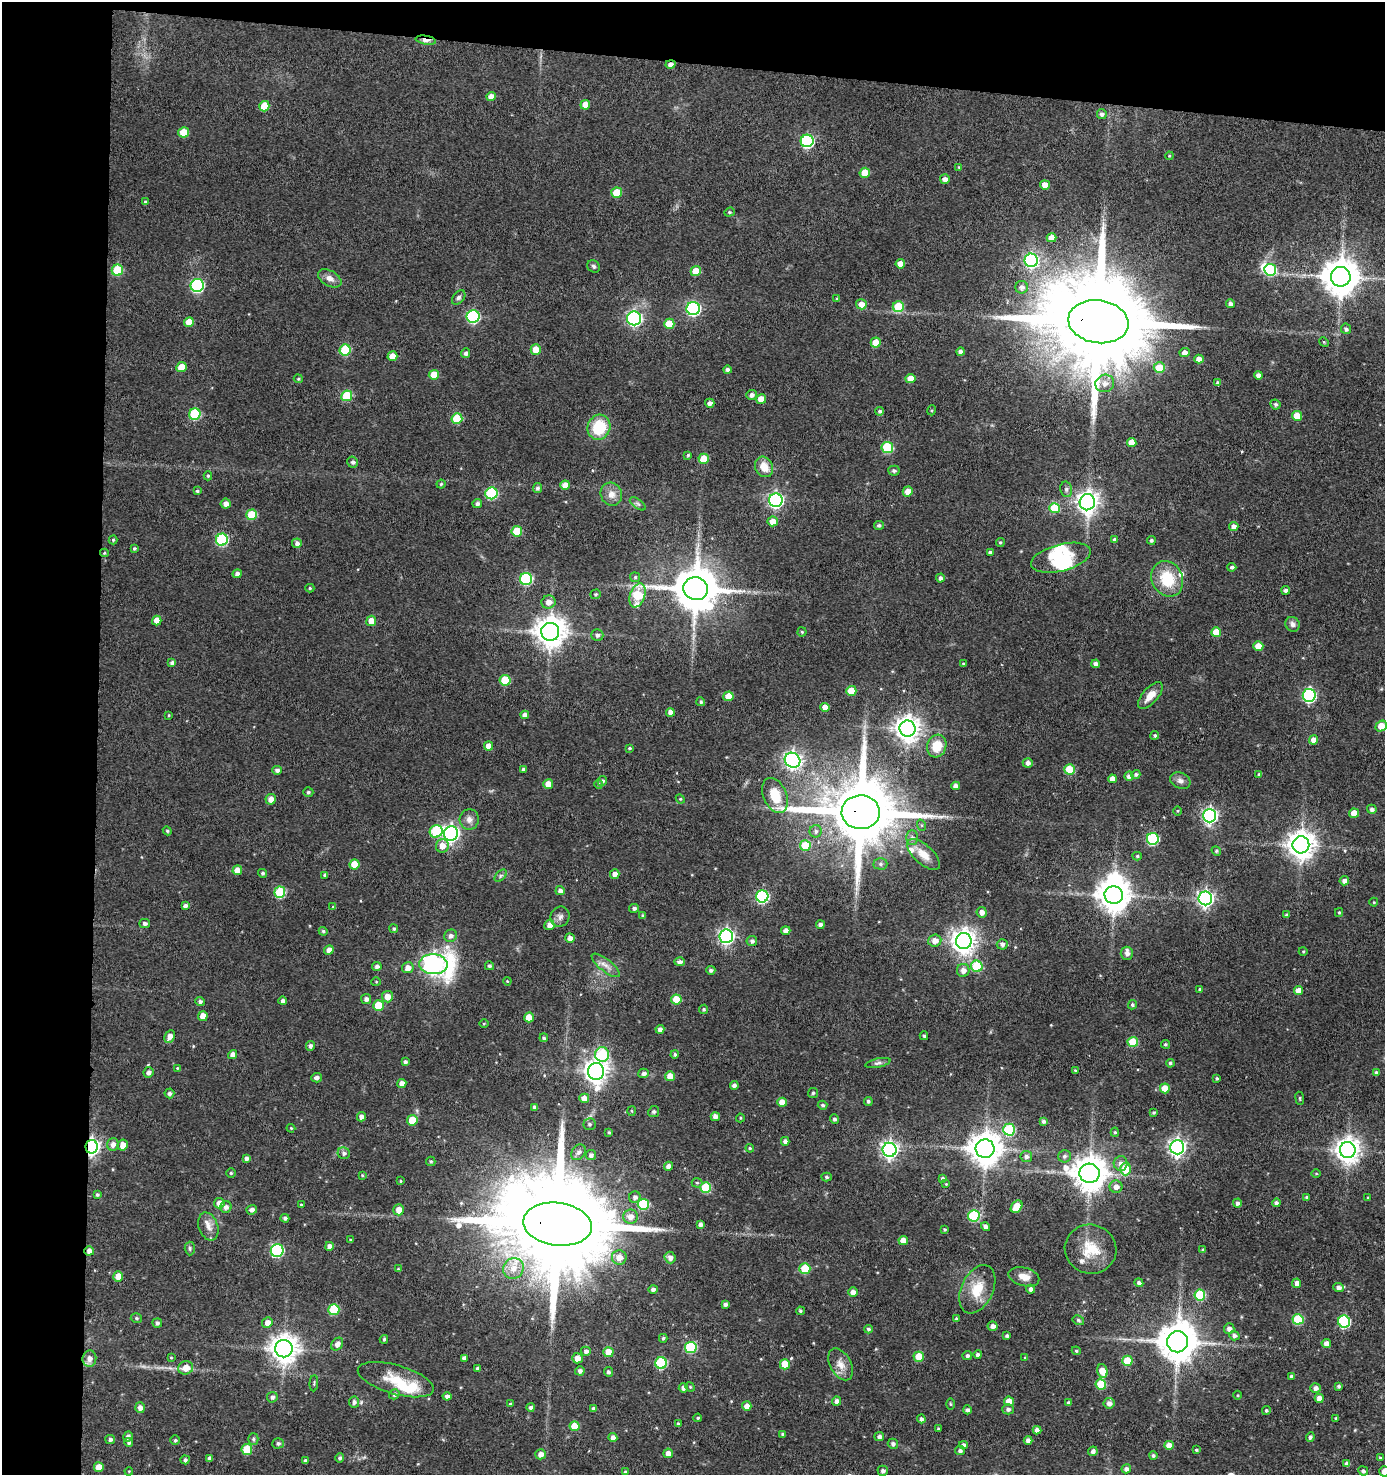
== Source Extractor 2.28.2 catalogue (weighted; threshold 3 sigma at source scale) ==
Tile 1 of 3 x 3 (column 1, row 1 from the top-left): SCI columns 105-1487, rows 2951-4423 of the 4449 x 4424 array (HDU 1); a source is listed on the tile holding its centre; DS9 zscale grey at full resolution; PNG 1387 x 1477 px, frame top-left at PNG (2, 2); each listed source drawn as its Kron ellipse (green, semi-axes under 4 px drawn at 4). Shown black and unused: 11% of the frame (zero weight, under 3 of 5 exposures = <1% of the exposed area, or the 3 px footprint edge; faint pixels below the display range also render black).
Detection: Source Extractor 2.28.2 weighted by HDU 2 'WHT'; one run over the whole footprint, this tile lists its part. Background 0.0972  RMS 0.007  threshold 0.0317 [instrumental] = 3 sigma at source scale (4.5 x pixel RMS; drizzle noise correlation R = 1.50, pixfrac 1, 0.05/0.05 arcsec/px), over >= 5 px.
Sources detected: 485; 5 inside a brighter object's white glare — neither listed nor drawn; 5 inside a brighter listed object's ellipse — not listed separately; the other 475 listed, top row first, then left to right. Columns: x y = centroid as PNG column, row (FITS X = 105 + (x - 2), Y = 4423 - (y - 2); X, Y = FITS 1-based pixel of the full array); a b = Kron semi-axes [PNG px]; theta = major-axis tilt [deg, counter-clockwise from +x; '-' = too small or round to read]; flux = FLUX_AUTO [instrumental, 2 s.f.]
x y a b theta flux
426 40 10 4 -9 7.7
670 64 5 4 - 3.3
491 96 5 4 - 5.6
585 105 5 5 - 7.7
264 106 5 5 - 13
1102 114 5 4 - 2.1
183 132 5 5 - 12
807 141 6 6 - 93
1169 156 4 3 - 0.61
959 167 4 4 - 0.6
865 173 5 5 - 14
945 179 5 5 - 3.9
1045 185 5 4 - 5.7
617 193 5 5 - 18
145 202 4 3 - 1.2
729 212 5 4 - 1
1052 238 5 4 - 6.5
1031 260 7 6 - 140
900 264 5 4 - 7.2
593 266 7 5 -46 1.5
117 270 6 5 - 31
1270 270 6 6 - 47
696 271 5 5 - 12
1341 277 10 10 - 1800
330 278 13 7 -30 4.4
197 285 6 6 - 93
1022 287 6 6 - 2.8
459 297 8 5 51 1.8
837 299 4 4 - 0.91
861 304 5 5 - 5.8
1230 304 4 4 - 2.4
898 307 5 5 - 26
693 309 6 6 - 120
473 317 6 6 - 87
634 318 7 7 - 160
189 322 5 4 - 8.2
1098 322 30 21 -9 22000
669 324 5 5 - 15
1346 329 5 5 - 2
876 342 5 5 - 12
1324 342 5 4 - 0.79
345 350 6 5 - 36
536 350 5 5 - 11
960 352 4 4 - 2.3
466 353 5 4 - 2.3
1185 353 5 4 - 4.6
392 356 5 4 - 7.8
1199 359 5 4 - 5.1
181 367 5 5 - 12
1159 368 5 5 - 19
727 370 4 4 - 2.3
434 375 5 5 - 12
1258 375 4 4 - 3
910 378 5 4 - 6.9
298 379 5 4 - 0.89
1105 383 9 8 - 5.1
1218 383 4 4 - 2.4
752 395 5 5 - 2.5
347 396 5 5 - 27
761 399 5 5 - 9.6
710 403 4 4 - 3
1275 404 5 4 - 1.3
932 410 5 3 - 0.77
880 411 4 4 - 1.5
195 414 6 5 - 42
1297 416 5 5 - 12
457 419 5 5 - 26
599 427 13 11 67 28
1132 443 5 4 - 7.7
887 447 6 5 - 41
688 455 4 4 - 0.94
704 459 5 5 - 15
353 462 5 5 - 1.8
764 467 11 8 -63 9.2
894 471 6 5 - 1.6
208 476 4 4 - 1.1
441 484 4 4 - 0.85
565 485 5 4 - 6.5
537 488 5 4 - 1.6
1066 489 8 6 -77 1.6
197 491 4 4 - 0.98
908 491 5 4 - 6.3
491 493 6 6 - 60
611 494 11 10 - 6.2
776 500 7 7 - 170
1087 502 8 7 - 470
226 504 5 5 - 3.8
477 504 5 4 - 2.2
638 504 9 4 -35 1.7
1054 508 5 5 - 23
252 515 5 5 - 23
773 521 5 5 - 6.8
879 525 5 4 - 1.6
1234 527 4 4 - 4.7
517 531 5 5 - 22
113 540 4 4 - 0.96
222 540 6 6 - 61
1114 540 4 3 - 1.9
1151 540 4 4 - 1.6
1000 542 4 4 - 1
297 543 5 5 - 2.7
134 549 4 3 - 1.1
990 552 4 3 - 1.6
104 553 4 4 - 0.79
1061 558 31 13 15 22
1232 567 4 4 - 1.5
237 574 4 4 - 3
635 577 5 5 - 1.1
940 578 4 4 - 2.3
526 579 6 6 - 61
1167 579 18 15 -63 25
310 588 4 4 - 0.97
696 589 12 11 - 3200
1286 590 4 4 - 2
596 594 5 4 - 1
638 595 12 7 70 43
548 602 7 6 - 5.4
157 620 5 4 - 5.6
371 621 5 5 - 6.7
1293 624 7 7 - 3
550 632 9 9 - 1100
802 632 4 4 - 0.94
1216 632 5 4 - 12
597 635 6 5 - 2.1
1258 646 5 4 - 8.3
172 663 4 4 - 2
963 663 4 3 - 0.52
1096 664 4 4 - 3.3
505 680 5 5 - 22
851 691 5 5 - 13
1309 695 6 6 - 100
728 696 5 5 - 8.1
1150 696 16 7 49 7.3
701 702 4 4 - 1.4
825 707 4 4 - 6.5
670 712 4 4 - 4.6
169 715 4 3 - 0.7
525 715 4 4 - 3.2
1381 726 6 5 - 11
907 729 8 8 - 690
1155 735 4 4 - 1.2
1313 740 4 4 - 5
488 746 4 4 - 6.3
937 746 11 9 72 15
629 748 4 3 - 0.9
793 760 8 7 - 250
1028 763 5 4 - 2.9
524 769 4 3 - 2.1
1069 769 5 5 - 20
277 770 5 4 - 2
1136 774 4 4 - 1.6
1259 774 4 3 - 1.3
1129 776 5 4 - 2.7
1112 779 4 4 - 5
602 781 5 4 - 1.8
1180 781 10 7 -25 3.1
548 784 5 5 - 7.7
599 784 4 4 - 0.79
955 786 4 4 - 3.4
308 792 5 4 - 1.4
775 795 18 11 -67 16
271 799 5 5 - 4.9
680 799 5 4 - 0.82
1372 809 5 4 - 2.2
1177 811 5 3 - 0.67
861 812 19 17 -2 7700
1354 813 5 4 - 9.9
1210 816 7 6 - 190
469 819 10 9 - 4
921 825 6 3 -71 0.8
167 831 4 4 - 0.91
436 831 6 6 - 41
816 831 6 6 - 1.9
451 834 7 7 - 230
912 838 7 6 - 2
1153 839 6 6 - 69
1301 845 8 8 - 900
442 846 7 6 - 6.2
805 846 5 5 - 19
1216 851 5 4 - 0.91
923 854 20 9 -42 9.5
1137 856 4 4 - 0.91
354 864 5 5 - 12
880 864 7 5 0 1.7
237 870 5 5 - 6.7
262 873 4 4 - 1.3
615 874 5 4 - 3.6
325 875 4 3 - 1.4
501 876 7 4 45 1.5
1344 881 5 4 - 3.3
560 891 4 4 - 2.7
280 892 6 5 - 42
1114 895 9 8 - 1300
762 896 6 6 - 95
1205 898 7 7 - 250
1374 902 4 4 - 0.68
185 906 4 4 - 2.3
333 907 4 4 - 0.76
634 908 5 4 - 1.9
982 912 5 5 - 3.4
1339 912 4 4 - 0.92
1287 915 4 3 - 1.6
643 916 4 4 - 1.2
560 917 10 9 - 3.4
145 924 5 4 - 2
549 925 5 5 - 4.3
820 925 4 4 - 2.6
394 929 4 4 - 1.5
323 931 5 4 - 1.2
786 931 5 4 - 3.6
451 936 6 6 - 2.9
726 936 7 7 - 190
570 938 5 4 - 3.2
752 941 5 5 - 2.4
935 941 6 6 - 5.7
964 941 8 8 - 630
1002 944 5 5 - 2.2
329 950 5 4 - 4.5
1303 951 4 3 - 0.59
1127 953 6 6 - 3.3
679 962 5 4 - 2.7
433 964 14 10 -3 390
606 965 17 6 -38 4.9
377 966 5 4 - 2.1
489 966 4 4 - 1.6
977 966 6 5 - 29
408 968 6 5 - 5.2
711 970 4 4 - 1.7
963 970 6 6 - 4
507 981 4 3 - 0.67
376 982 4 4 - 0.71
1200 989 4 3 - 0.71
1298 991 4 4 - 6.9
387 997 6 5 - 6.2
366 999 5 5 - 2.5
676 999 5 5 - 15
283 1001 4 4 - 2.2
200 1002 4 4 - 1.9
378 1005 5 5 - 15
1132 1005 5 4 - 1.3
704 1009 5 4 - 1.4
203 1016 5 5 - 8
529 1017 5 5 - 9
484 1024 4 3 - 0.63
660 1029 4 4 - 3
170 1036 6 5 - 5
924 1036 4 3 - 1.1
544 1038 4 4 - 1.2
1133 1042 5 5 - 25
1165 1044 4 4 - 1.1
310 1046 5 4 - 2.2
233 1054 5 4 - 4.1
602 1054 7 7 - 48
675 1054 4 4 - 1.5
405 1062 4 4 - 1.8
878 1063 13 4 12 2
1170 1063 4 4 - 1.4
177 1068 4 4 - 0.63
1075 1070 4 3 - 0.63
596 1071 8 8 - 590
148 1072 5 5 - 2.6
644 1073 5 5 - 2.4
1376 1073 4 4 - 2.1
670 1076 5 5 - 7.1
317 1078 5 4 - 2.3
1217 1078 3 3 - 1.2
402 1084 4 4 - 5.3
734 1085 4 4 - 2
1165 1088 5 5 - 10
169 1093 5 5 - 2.1
813 1093 5 5 - 0.9
584 1098 5 4 - 4.9
1300 1098 6 3 -82 0.78
868 1101 4 4 - 1.6
782 1102 5 4 - 7.2
823 1105 5 4 - 1.3
535 1107 4 4 - 1.8
632 1111 5 3 - 0.75
654 1112 5 5 - 1.7
1153 1113 4 3 - 1.1
361 1117 5 4 - 3
715 1117 4 4 - 3.8
740 1118 4 4 - 0.78
834 1119 4 4 - 1.7
412 1120 5 5 - 13
1043 1121 4 3 - 1.9
590 1124 6 6 - 1.5
291 1128 4 3 - 0.68
1009 1130 6 6 - 49
609 1132 4 3 - 0.93
1115 1132 4 4 - 1
785 1141 4 4 - 2.9
113 1144 6 5 - 3.7
123 1145 5 5 - 7
92 1147 7 6 - 250
1177 1147 7 7 - 280
750 1148 4 3 - 0.76
985 1149 9 9 - 1300
890 1150 7 7 - 260
1348 1150 8 8 - 680
579 1152 8 6 53 2.4
344 1153 6 5 - 2.1
591 1155 5 5 - 2.3
1026 1156 6 5 - 2.6
1064 1156 6 6 - 1.9
246 1158 4 4 - 1.9
431 1161 4 4 - 1.2
1121 1163 7 7 - 3.6
669 1166 4 4 - 3.5
1125 1169 6 5 - 18
231 1173 5 4 - 0.94
1089 1173 10 9 - 1500
1316 1174 4 3 - 0.59
362 1175 4 3 - 0.75
826 1177 5 4 - 1.4
943 1179 4 4 - 1.7
400 1181 4 3 - 0.77
697 1183 5 5 - 1.1
946 1184 4 4 - 0.64
1116 1187 6 6 - 4.1
706 1188 5 5 - 34
97 1195 4 4 - 1.4
635 1197 6 5 - 2.8
1307 1197 3 3 - 1.2
1368 1198 3 3 - 0.68
219 1203 5 5 - 5.6
1237 1203 4 4 - 2
1276 1203 4 4 - 1.8
301 1204 4 2 - 0.59
643 1204 5 5 - 37
226 1207 6 5 - 2.8
1017 1207 7 5 52 14
252 1210 5 4 - 2.6
399 1210 5 5 - 6.6
974 1216 6 5 - 50
631 1217 7 7 - 5.3
285 1218 4 4 - 2.1
558 1224 34 21 -7 25000
701 1224 4 4 - 2.5
208 1226 14 9 -71 5.5
985 1227 5 4 - 3.1
945 1229 3 3 - 0.89
351 1240 3 3 - 0.85
903 1240 5 4 - 6.2
329 1246 4 4 - 3.8
190 1248 7 5 -88 1.2
1091 1249 26 24 -18 21
1203 1249 4 4 - 0.91
89 1251 5 4 - 3.9
277 1251 6 6 - 72
619 1257 7 7 - 6.7
670 1258 6 5 - 3.6
513 1268 11 10 - 7.6
398 1269 4 3 - 0.57
805 1269 5 5 - 26
118 1276 5 5 - 9.2
1024 1277 16 9 -15 7.1
1139 1283 4 4 - 2.3
1297 1283 5 4 - 3.6
1338 1288 5 4 - 2.6
653 1289 4 4 - 2.1
977 1289 26 16 65 18
1030 1289 4 4 - 2.7
853 1292 4 4 - 4.2
1200 1295 5 5 - 40
725 1304 4 3 - 2.1
334 1310 5 5 - 35
800 1311 4 4 - 1.1
136 1318 6 4 -15 1.2
956 1319 4 3 - 1.8
1298 1319 5 5 - 37
1078 1320 6 5 - 1.1
1344 1322 6 6 - 67
157 1323 5 5 - 2
267 1323 5 5 - 4.5
993 1326 5 5 - 3.6
868 1329 4 4 - 1.5
1229 1329 5 5 - 3
1007 1336 4 3 - 1.6
1234 1336 5 4 - 2
663 1338 4 4 - 1.2
384 1339 4 3 - 1.1
1178 1342 10 10 - 2200
337 1344 7 5 50 3.7
1326 1344 5 4 - 4.1
691 1347 6 5 - 53
284 1349 8 8 - 880
586 1351 5 4 - 2.3
1076 1351 4 4 - 0.86
608 1352 5 5 - 9.7
978 1354 4 4 - 1.9
967 1356 5 4 - 1.9
919 1357 5 5 - 16
171 1358 4 3 - 0.66
464 1358 4 4 - 2.2
577 1358 5 5 - 5.1
1025 1358 4 3 - 0.74
89 1359 8 7 - 4.8
1127 1361 5 5 - 19
661 1363 6 5 - 55
785 1364 5 5 - 15
841 1364 17 10 -61 7.2
186 1368 7 6 - 7.9
478 1368 3 3 - 1.8
580 1371 5 4 - 2.2
1102 1371 7 5 -76 11
608 1372 5 4 - 1.8
1291 1376 4 3 - 1.5
396 1380 39 14 -16 20
314 1383 8 2 86 0.81
1101 1384 5 5 - 27
1339 1386 3 3 - 1.5
690 1387 5 4 - 0.84
683 1388 4 4 - 2.6
1315 1388 5 4 - 3.3
394 1394 5 5 - 2.1
1237 1395 4 3 - 0.64
447 1396 4 4 - 2.5
272 1397 5 5 - 2.2
1319 1398 4 4 - 4.7
837 1401 4 4 - 3.1
1009 1401 5 4 - 8.2
354 1402 5 5 - 2
1068 1403 4 3 - 1.8
1109 1403 5 5 - 3.4
510 1404 3 3 - 0.66
950 1404 5 3 - 0.79
747 1406 5 4 - 5.6
531 1407 4 4 - 2.2
140 1408 5 5 - 3.5
594 1409 4 3 - 1.8
1008 1409 6 5 - 2.1
967 1410 4 4 - 1.9
1266 1410 4 4 - 1.3
698 1418 4 3 - 0.92
1336 1418 3 3 - 0.79
921 1419 4 4 - 1.9
678 1424 3 3 - 1.1
574 1426 5 5 - 13
938 1428 3 3 - 0.75
1037 1430 4 4 - 3.4
783 1434 3 3 - 1.3
128 1436 5 4 - 2.5
879 1437 5 4 - 2.4
1310 1437 5 4 - 1.6
613 1438 4 4 - 3.8
253 1439 6 5 - 1.2
110 1440 5 4 - 2
175 1440 5 4 - 1.3
1028 1440 4 4 - 3.5
129 1443 4 4 - 1.5
278 1443 5 5 - 1.6
893 1444 5 5 - 2.1
963 1445 4 4 - 2.8
1169 1445 5 4 - 7.1
247 1450 5 5 - 23
1196 1450 3 3 - 0.99
960 1451 5 4 - 2
1093 1451 5 4 - 2.2
668 1453 5 4 - 4.5
541 1454 5 5 - 4.5
1153 1455 4 4 - 1.5
210 1458 4 4 - 2.4
340 1458 5 4 - 1.7
1380 1458 3 3 - 0.94
185 1460 4 4 - 1.7
305 1461 4 3 - 2
1347 1464 4 4 - 3
99 1467 5 5 - 8.7
1126 1469 5 4 - 2.7
129 1471 4 3 - 0.57
883 1471 5 5 - 2
1363 1471 5 4 - 1.8
1384 1471 5 5 - 4.4
625 1472 4 3 - 0.77
Overlapping masked pixels (flux is a lower limit): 7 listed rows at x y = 426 40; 670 64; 1098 322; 861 812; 92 1147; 558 1224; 89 1251
Isophote crosses this tile's border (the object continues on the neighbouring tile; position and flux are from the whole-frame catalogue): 3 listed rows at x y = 1381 726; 1380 1458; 1384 1471